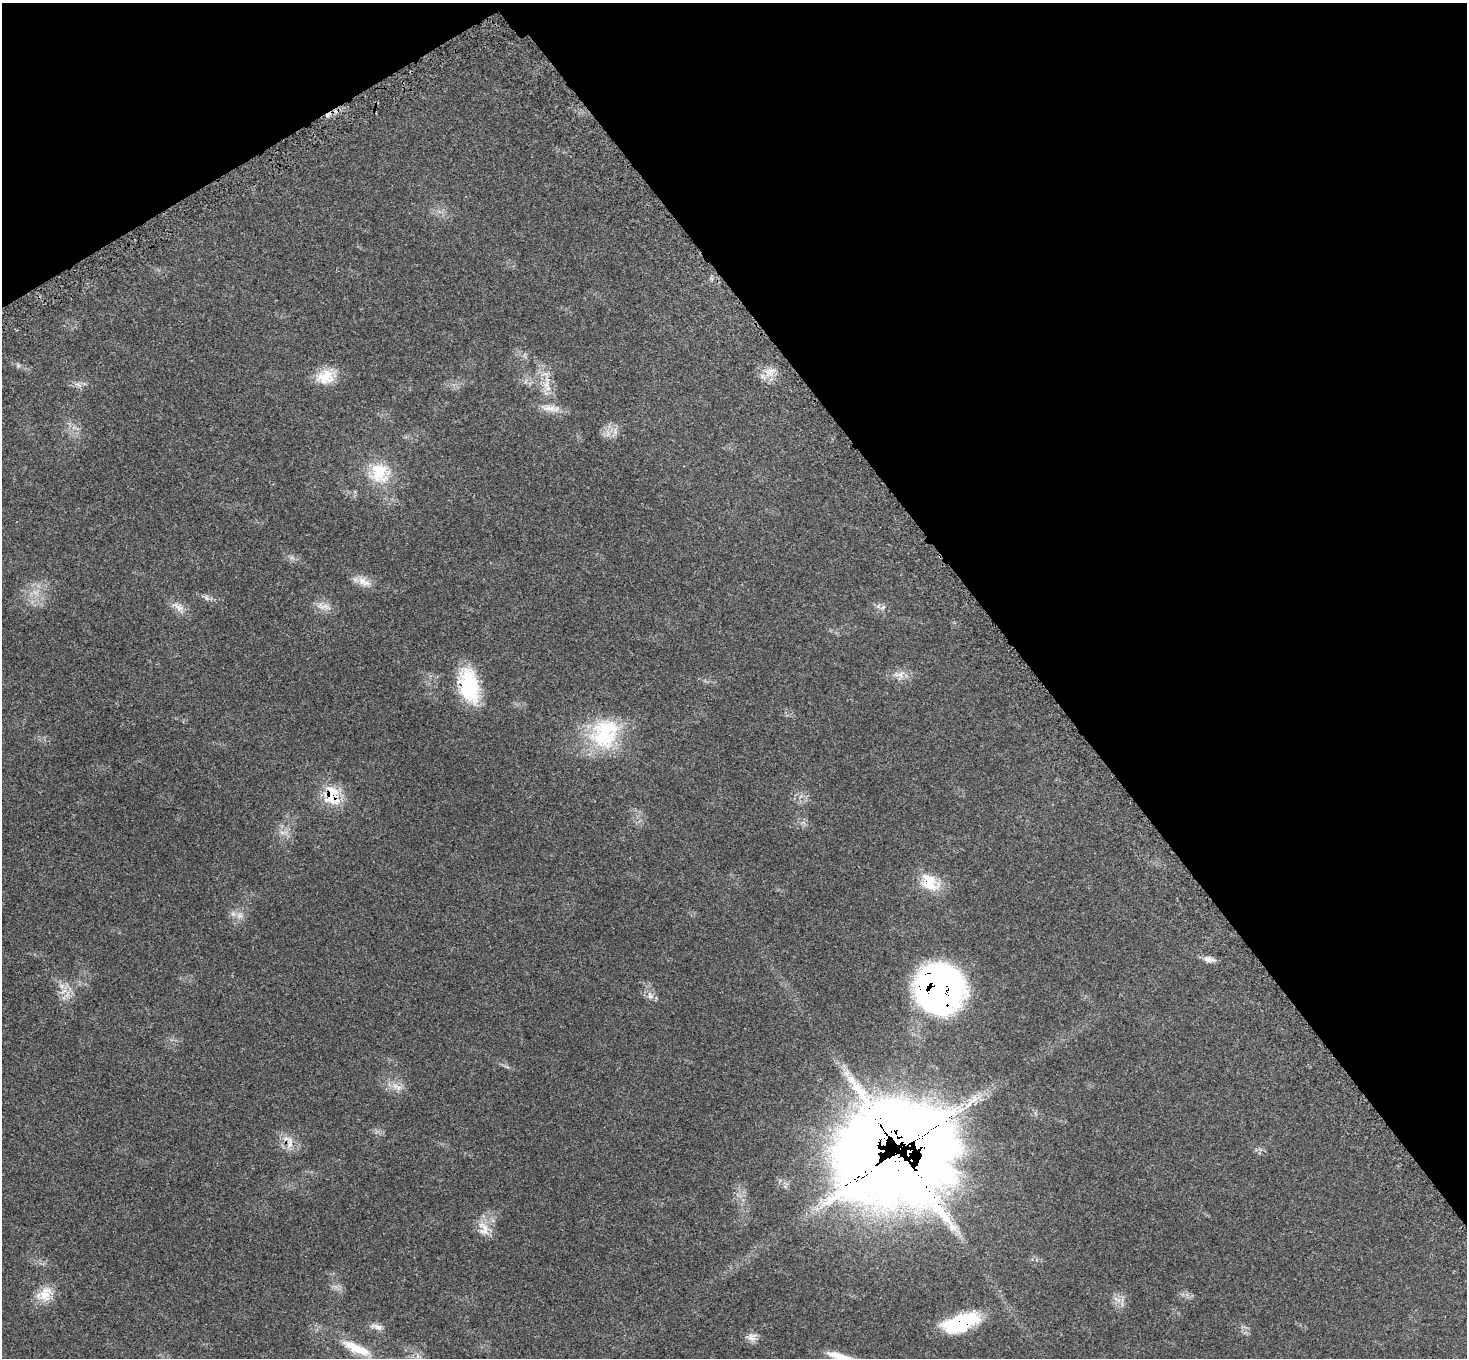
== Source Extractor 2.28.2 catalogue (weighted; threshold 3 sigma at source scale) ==
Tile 3 of 4 x 4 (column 3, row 1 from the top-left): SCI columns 3004-4468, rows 4350-5705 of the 6034 x 6057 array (HDU 1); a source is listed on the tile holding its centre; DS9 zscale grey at full resolution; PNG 1469 x 1360 px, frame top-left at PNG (2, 3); no overlay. Shown black and unused: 34% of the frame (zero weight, under 3 of 5 exposures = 4% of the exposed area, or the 3 px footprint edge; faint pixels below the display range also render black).
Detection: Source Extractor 2.28.2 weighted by HDU 2 'WHT'; one run over the whole footprint, this tile lists its part. Background 0.0464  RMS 0.0031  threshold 0.0142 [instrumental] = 3 sigma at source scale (4.5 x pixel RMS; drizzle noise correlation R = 1.50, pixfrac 1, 0.05/0.05 arcsec/px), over >= 5 px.
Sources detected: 37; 1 too faint to see at this stretch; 1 inside a brighter object's white glare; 1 cosmic-ray / hot-pixel residue — not listed; the other 34 listed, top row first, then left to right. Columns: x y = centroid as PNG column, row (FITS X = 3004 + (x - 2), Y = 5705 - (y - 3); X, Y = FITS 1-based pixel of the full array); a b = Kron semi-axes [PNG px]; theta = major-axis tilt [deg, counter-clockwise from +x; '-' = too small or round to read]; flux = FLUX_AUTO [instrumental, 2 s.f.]
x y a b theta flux
18 365 7 5 -45 0.66
770 372 21 10 19 3.5
326 377 26 18 16 6.8
78 384 9 6 -32 1.2
546 384 11 7 72 2.3
549 408 27 9 -7 3.6
615 432 17 5 75 1.6
379 473 28 27 - 12
292 558 7 4 -19 0.77
363 581 21 11 -35 3.5
206 598 7 4 -70 0.59
323 606 23 9 -12 2.8
878 606 7 6 - 0.97
178 607 22 9 -28 2.9
901 674 18 10 69 2.5
469 686 39 20 -76 19
605 733 42 36 59 24
332 795 27 19 -84 11
282 832 7 4 -18 0.82
930 882 28 19 -44 8.3
240 915 11 9 80 2
1209 959 15 8 -10 1.8
939 989 39 37 -86 170
64 990 24 6 55 2.4
650 996 11 5 -71 1.3
399 1088 10 8 5 1.8
290 1140 13 6 -57 2.1
897 1163 69 54 -5 710
484 1229 23 14 -74 4.5
45 1294 23 16 38 6
961 1322 42 18 18 21
377 1327 18 7 -11 1.8
752 1337 13 11 4 2
356 1348 47 13 -25 11
Overlapping masked pixels (flux is a lower limit): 7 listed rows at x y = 469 686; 332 795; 930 882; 939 989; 290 1140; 897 1163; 961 1322